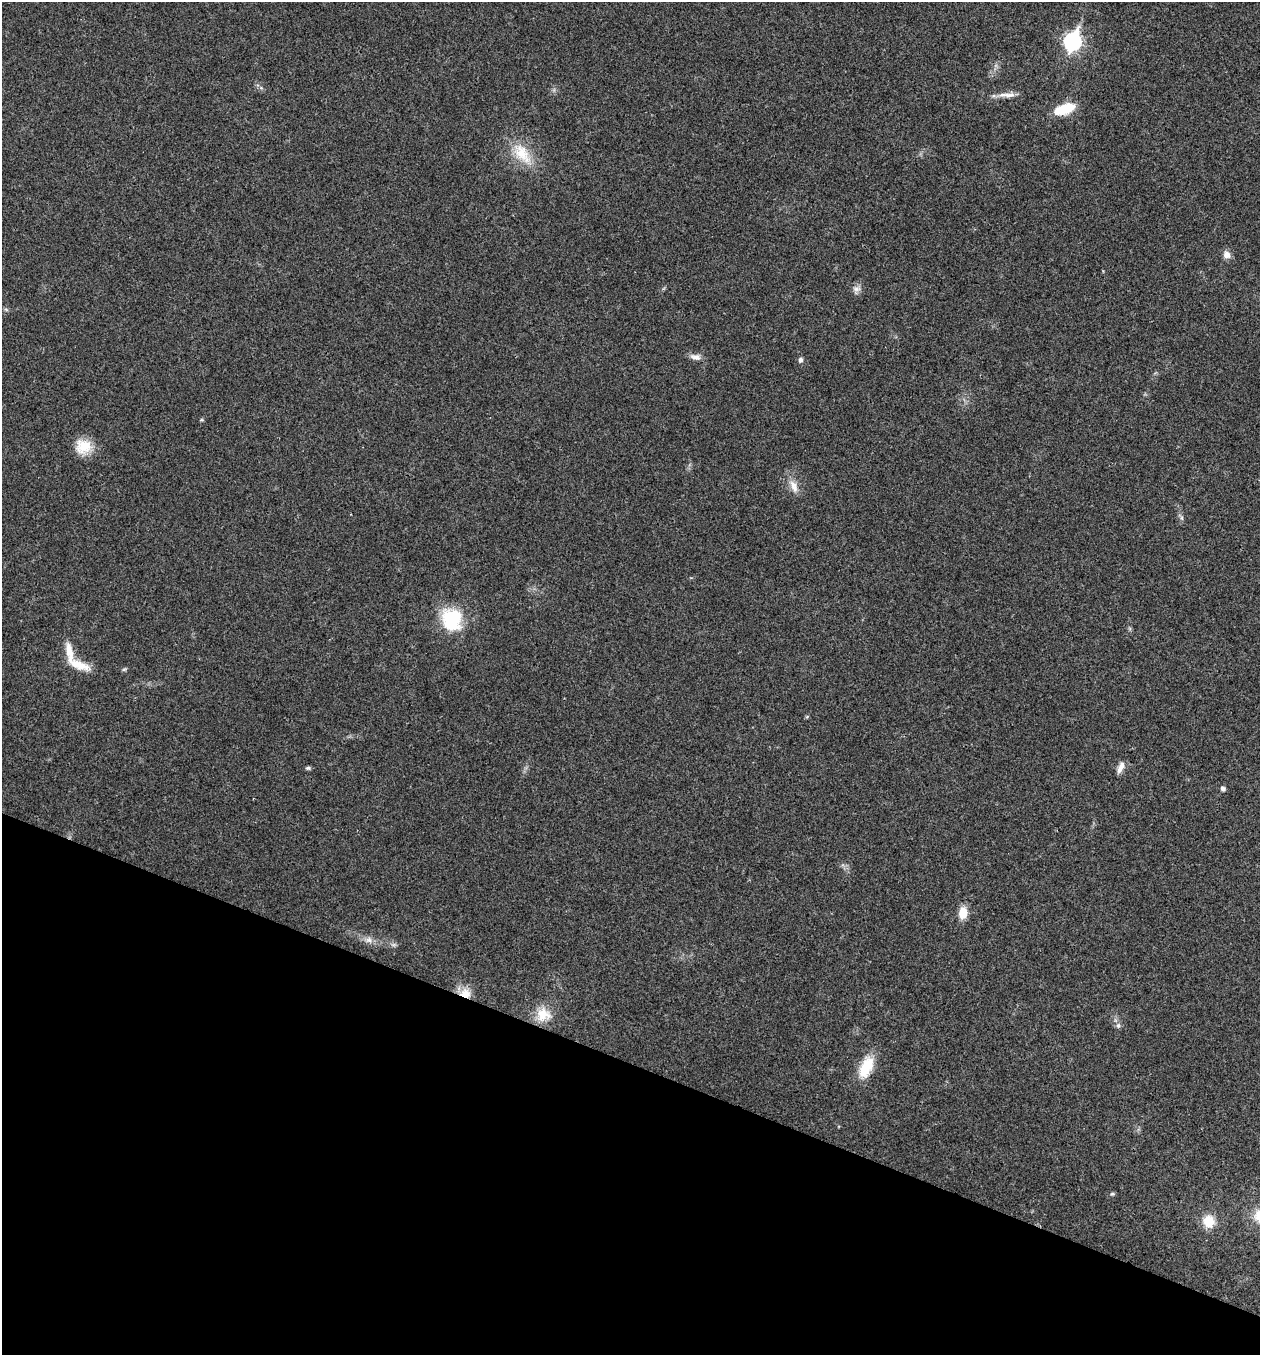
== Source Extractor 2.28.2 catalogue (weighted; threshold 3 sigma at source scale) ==
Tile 15 of 4 x 4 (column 3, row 4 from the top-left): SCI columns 2652-3909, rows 6-1358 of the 5434 x 5419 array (HDU 1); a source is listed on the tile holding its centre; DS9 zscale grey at full resolution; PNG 1262 x 1357 px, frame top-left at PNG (2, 2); no overlay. Shown black and unused: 21% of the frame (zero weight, under 3 of 4 exposures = <1% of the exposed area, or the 3 px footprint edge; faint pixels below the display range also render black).
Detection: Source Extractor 2.28.2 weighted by HDU 2 'WHT'; one run over the whole footprint, this tile lists its part. Background 0.0237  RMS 0.0041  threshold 0.0183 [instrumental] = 3 sigma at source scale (4.5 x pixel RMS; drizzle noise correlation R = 1.50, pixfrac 1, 0.05/0.05 arcsec/px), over >= 5 px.
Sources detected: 26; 2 inside a brighter listed object's ellipse — not listed separately; the other 24 listed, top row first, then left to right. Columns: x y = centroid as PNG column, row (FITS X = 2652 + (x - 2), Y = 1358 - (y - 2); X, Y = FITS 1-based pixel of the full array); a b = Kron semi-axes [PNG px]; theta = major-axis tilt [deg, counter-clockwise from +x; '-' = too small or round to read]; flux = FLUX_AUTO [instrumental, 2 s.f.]
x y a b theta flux
1072 41 9 7 70 110
1007 95 26 6 1 3.2
1064 109 17 8 19 17
522 153 34 18 -50 12
1227 255 10 9 - 2.5
856 289 12 6 0 1.7
696 357 15 8 -9 2.2
800 360 6 5 - 1.3
83 446 20 18 9 8.5
794 486 20 9 -67 4
1182 518 7 4 -71 0.74
452 619 29 26 -76 20
78 664 32 10 -20 7.2
1121 766 13 8 62 2.5
308 768 7 5 9 0.78
1223 789 5 4 - 1.4
963 913 12 8 82 6.6
369 940 9 8 - 1.9
465 993 15 12 -22 5.7
543 1014 19 18 - 8.3
1118 1025 8 6 -76 1.2
866 1067 28 14 66 11
1112 1194 6 5 - 0.61
1208 1221 12 11 - 8.2
Overlapping masked pixels (flux is a lower limit): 1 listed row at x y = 465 993